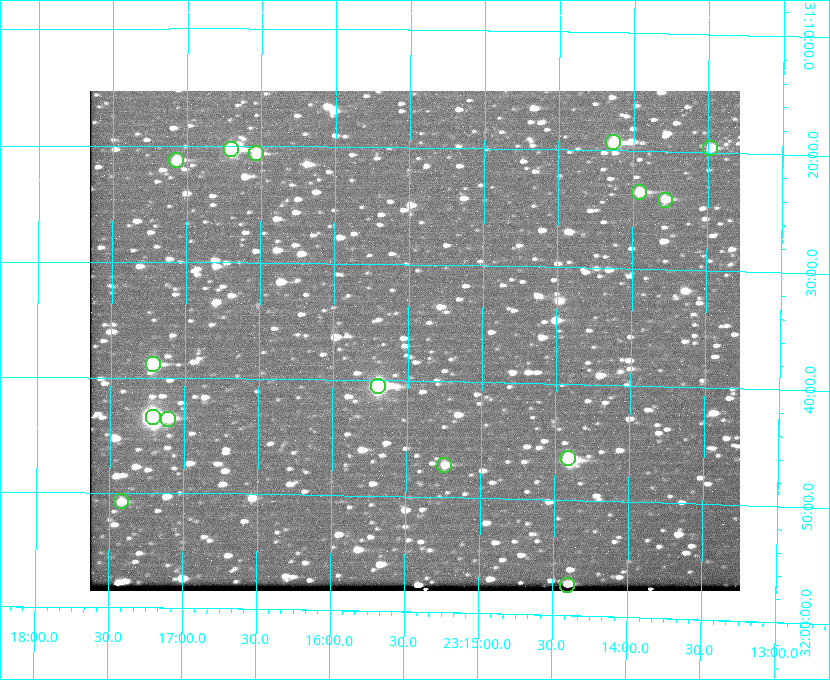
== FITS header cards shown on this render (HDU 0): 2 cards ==
NAXIS1  =                  650 / Width of table row in bytes
NAXIS2  =                  500 / Number of rows in table

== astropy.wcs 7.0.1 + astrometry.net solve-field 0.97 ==
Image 650 x 500 px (HDU 0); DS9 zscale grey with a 90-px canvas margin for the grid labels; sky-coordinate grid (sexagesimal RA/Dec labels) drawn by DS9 from the SOLVED WCS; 15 Tycho-2 reference stars matched to detected sources circled (green)
Header WCS: none
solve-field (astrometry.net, Tycho-2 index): SOLVED blind (the file carries no WCS)
Solved WCS: RA---TAN-SIP/DEC--TAN-SIP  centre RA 23:15:27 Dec +31:37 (348.86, +31.61 deg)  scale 5.16 arcsec/px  FOV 55.9' x 43.0'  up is +179 deg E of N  parity flipped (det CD > 0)
(file carries no celestial WCS; the grid is the blind solution)
Tycho-2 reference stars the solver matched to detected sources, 15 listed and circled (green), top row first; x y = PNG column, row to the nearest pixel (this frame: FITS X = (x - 90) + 1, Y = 500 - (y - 91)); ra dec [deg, ICRS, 3 dp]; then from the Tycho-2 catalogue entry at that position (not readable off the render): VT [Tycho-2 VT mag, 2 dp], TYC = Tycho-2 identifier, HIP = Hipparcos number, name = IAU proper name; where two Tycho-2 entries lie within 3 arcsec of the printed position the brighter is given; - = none
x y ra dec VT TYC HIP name
613 142 348.533 +31.321 8.95 2751-241-1 - -
710 148 348.371 +31.327 10.64 2751-1121-1 - -
231 149 349.176 +31.338 8.87 2752-38-1 - -
256 153 349.134 +31.344 10.32 2752-30-1 - -
176 160 349.268 +31.354 10.15 2752-13-1 - -
639 192 348.489 +31.392 10.19 2751-871-1 - -
665 200 348.446 +31.401 10.83 2751-661-1 - -
153 364 349.305 +31.647 9.68 2752-19-1 - -
378 386 348.924 +31.676 7.66 2752-472-1 114838 -
153 417 349.304 +31.724 8.18 2752-1095-1 114975 -
168 419 349.277 +31.726 11.07 2752-324-1 - -
568 458 348.603 +31.774 10.34 2751-877-1 - -
444 465 348.810 +31.787 10.96 2752-75-1 - -
121 501 349.356 +31.845 11.03 2752-240-1 - -
567 585 348.600 +31.955 10.66 2755-75-1 - -